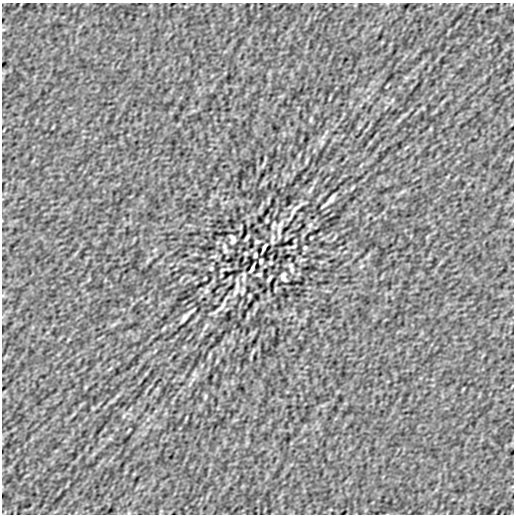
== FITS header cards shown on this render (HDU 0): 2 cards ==
NAXIS1  =                  512
NAXIS2  =                  512

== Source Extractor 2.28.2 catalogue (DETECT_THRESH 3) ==
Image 512 x 512 px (HDU 0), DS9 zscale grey, 1 PNG px = 1 image px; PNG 516 x 516 px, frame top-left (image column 1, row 512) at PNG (2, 3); no overlay
Background 3.13e-08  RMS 1.7e-06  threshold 5.13e-06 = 3 sigma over >= 5 px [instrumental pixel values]
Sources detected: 34; all 34 listed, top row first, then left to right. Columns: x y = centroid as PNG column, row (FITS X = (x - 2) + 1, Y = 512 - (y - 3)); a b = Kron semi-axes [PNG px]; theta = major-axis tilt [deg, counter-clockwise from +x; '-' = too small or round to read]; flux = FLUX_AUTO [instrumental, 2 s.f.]
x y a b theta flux
311 120 8 4 81 1.4e-04
307 161 9 3 69 1.5e-04
310 190 12 3 59 2.4e-04
331 199 7 3 59 3.2e-04
296 208 21 4 37 5.0e-04
281 224 11 6 53 4.8e-04
310 225 7 5 46 2.3e-04
247 238 6 2 54 2.2e-04
233 239 8 5 -80 3.4e-04
257 242 4 3 - 1.6e-04
294 246 5 2 - 1.3e-04
264 247 8 3 65 2.6e-04
305 248 4 3 - 1.3e-04
245 253 3 2 - 1.1e-04
255 255 4 3 - 1.8e-04
261 261 4 3 - 1.8e-04
271 263 3 2 - 1.1e-04
211 268 4 3 - 1.3e-04
252 269 8 3 65 2.6e-04
292 269 8 5 -80 2.3e-04
222 270 5 2 - 1.3e-04
259 274 4 3 - 1.6e-04
283 277 8 5 -80 3.4e-04
205 278 3 2 - 9.0e-05
269 278 6 2 54 2.2e-04
206 291 7 5 46 2.3e-04
235 292 11 6 53 4.7e-04
242 292 8 3 71 1.4e-04
220 308 21 4 37 5.0e-04
185 317 7 3 59 3.2e-04
206 326 12 3 59 2.4e-04
164 328 6 4 70 1.0e-04
209 355 9 3 69 1.5e-04
205 396 8 4 81 1.4e-04